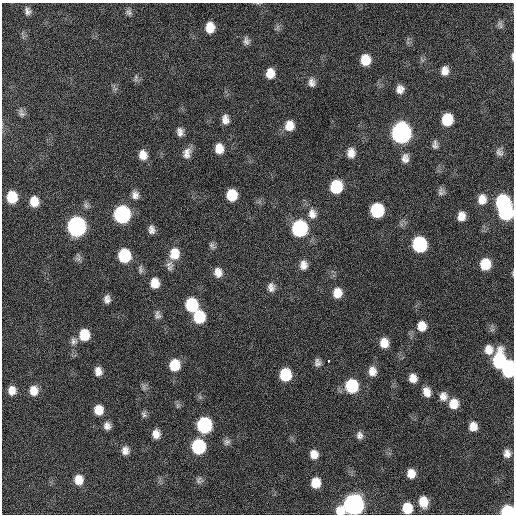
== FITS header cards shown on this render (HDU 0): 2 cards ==
NAXIS1  =                  512 / Axis length
NAXIS2  =                  512 / Axis length

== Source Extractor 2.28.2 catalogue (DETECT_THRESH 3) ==
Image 512 x 512 px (HDU 0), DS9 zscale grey, 1 PNG px = 1 image px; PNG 516 x 516 px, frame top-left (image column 1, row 512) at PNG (2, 3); no overlay
Background 116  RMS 11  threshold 34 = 3 sigma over >= 5 px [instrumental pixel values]
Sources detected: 101; all 101 listed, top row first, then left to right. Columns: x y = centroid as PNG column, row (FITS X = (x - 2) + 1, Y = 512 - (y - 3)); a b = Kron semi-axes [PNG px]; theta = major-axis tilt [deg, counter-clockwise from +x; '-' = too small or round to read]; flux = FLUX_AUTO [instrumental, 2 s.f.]
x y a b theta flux
27 11 10 7 -78 3300
129 12 9 8 - 2700
500 23 8 6 -28 2200
210 27 10 8 -90 11000
277 27 7 4 71 1800
246 41 11 8 -80 3200
512 56 10 3 -87 1700
365 60 10 9 - 14000
445 71 10 8 78 6000
270 73 10 9 - 9300
136 78 11 5 85 2100
312 82 12 9 -85 4400
400 89 8 7 - 5000
21 113 12 7 -75 2800
225 119 11 8 -84 5400
447 119 10 8 83 23000
289 126 12 10 84 9200
180 132 10 8 -80 4300
401 133 12 10 87 300000
435 145 10 6 86 2900
219 148 12 9 -82 9200
499 152 12 8 -47 3300
187 153 15 10 73 6100
351 153 11 9 -89 6600
143 155 11 9 -78 7900
405 158 12 9 -88 5000
336 187 11 9 79 33000
441 191 10 8 90 2900
135 195 10 8 -79 4500
232 195 10 9 - 19000
12 197 10 8 -86 21000
482 199 13 10 85 8400
34 201 10 8 -81 10000
502 202 11 9 72 65000
377 210 10 9 - 49000
506 212 11 10 - 86000
122 214 11 10 - 130000
312 214 15 12 -79 7400
461 216 9 8 - 6800
76 226 11 10 - 230000
300 228 11 10 - 98000
151 229 10 7 -85 3900
419 244 11 10 - 73000
212 246 10 6 -49 2200
174 254 14 12 85 14000
124 256 11 9 -85 37000
78 258 11 7 86 2500
485 264 10 9 - 19000
303 265 11 9 89 5600
169 268 14 7 48 3600
140 269 12 6 -84 2500
218 272 11 9 -82 6400
155 283 10 9 - 9400
271 287 12 9 -87 4600
337 293 11 9 88 9600
107 299 9 7 -87 4000
192 305 11 9 -83 40000
157 315 11 8 -83 3200
199 317 11 10 - 28000
422 326 12 10 -87 8900
84 335 10 9 - 18000
74 341 10 9 - 3500
384 343 10 8 -81 9000
489 350 12 11 - 7700
328 361 3 3 - 6100
499 361 14 9 86 59000
318 363 10 8 -85 3400
175 365 11 9 88 18000
509 369 12 8 86 57000
98 371 8 7 - 5400
372 371 11 9 -88 7100
285 375 10 9 - 27000
413 378 9 8 - 6400
352 386 11 10 - 41000
144 387 11 5 -79 2300
12 390 9 8 - 6900
34 391 11 10 - 8400
427 392 12 9 -75 6600
443 396 11 10 - 5500
453 404 10 9 - 11000
99 410 10 9 - 11000
144 414 9 7 -72 2200
204 425 10 9 - 82000
107 426 9 8 - 4300
473 426 9 8 - 7500
156 434 9 8 - 6300
359 435 9 8 - 3400
227 442 10 8 37 2900
198 446 10 9 - 61000
125 450 11 9 -86 5000
507 453 9 8 - 4900
314 454 9 8 - 7100
411 473 8 7 - 8000
78 480 10 9 - 10000
199 480 10 9 - 2800
316 483 9 8 - 12000
423 502 11 8 -78 12000
354 505 11 10 - 340000
407 508 10 9 - 17000
340 511 10 10 - 10000
508 511 9 7 -1 55000
At the frame edge (FLAGS 8, measured only in part): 5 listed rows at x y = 512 56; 485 264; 509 369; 340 511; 508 511